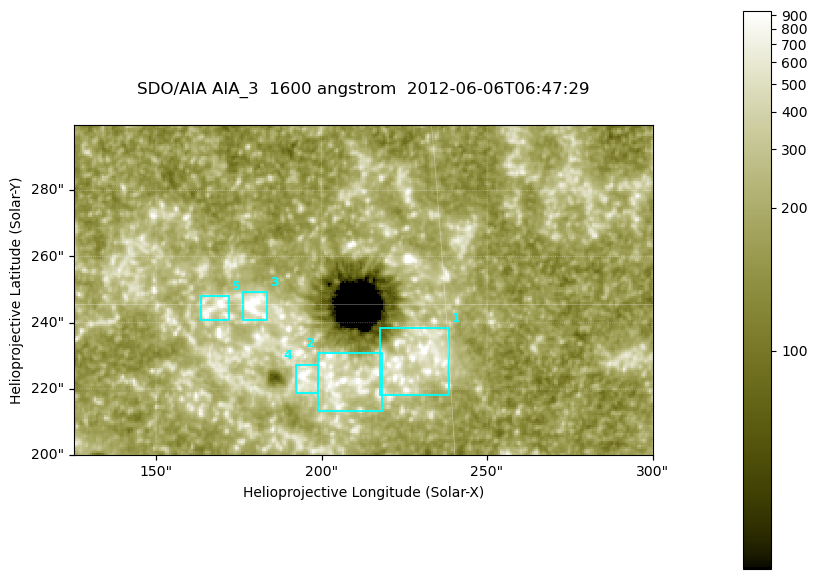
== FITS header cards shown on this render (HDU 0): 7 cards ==
TELESCOP= 'SDO/AIA '
INSTRUME= 'AIA_3   '
WAVELNTH=                 1600
WAVEUNIT= 'angstrom'
DATE-OBS= '2012-06-06T06:47:29.12'
CTYPE1  = 'HPLN-TAN'
CTYPE2  = 'HPLT-TAN'

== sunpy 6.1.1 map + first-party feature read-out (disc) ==
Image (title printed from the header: SDO/AIA AIA_3  1600 angstrom  2012-06-06T06:47:29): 287 x 164 px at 0.609 arcsec/px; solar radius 946 arcsec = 1552 px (partial field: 0.6% of the solar disc is inside the frame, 100% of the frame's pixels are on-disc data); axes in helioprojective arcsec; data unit not stated in the header (colour bar unlabelled)
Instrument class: DISC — disc imager (sunpy class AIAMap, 1600 A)
Bright regions (active regions / flare kernels): reference = the on-disc median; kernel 3 px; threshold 5 sigma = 326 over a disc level ~181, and >= 1.15x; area >= 47 px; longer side >= 3 px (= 1.8 arcsec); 5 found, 5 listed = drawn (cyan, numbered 1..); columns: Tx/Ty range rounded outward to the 2 arcsec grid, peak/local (2 s.f.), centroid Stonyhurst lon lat
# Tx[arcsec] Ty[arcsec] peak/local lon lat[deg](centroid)
1 218..240 218..240 6.2 +14 +14
2 198..220 212..232 6.4 +13 +14
3 176..184 240..250 8 +11 +15
4 192..200 218..228 5.7 +12 +14
5 162..172 240..248 6 +11 +15